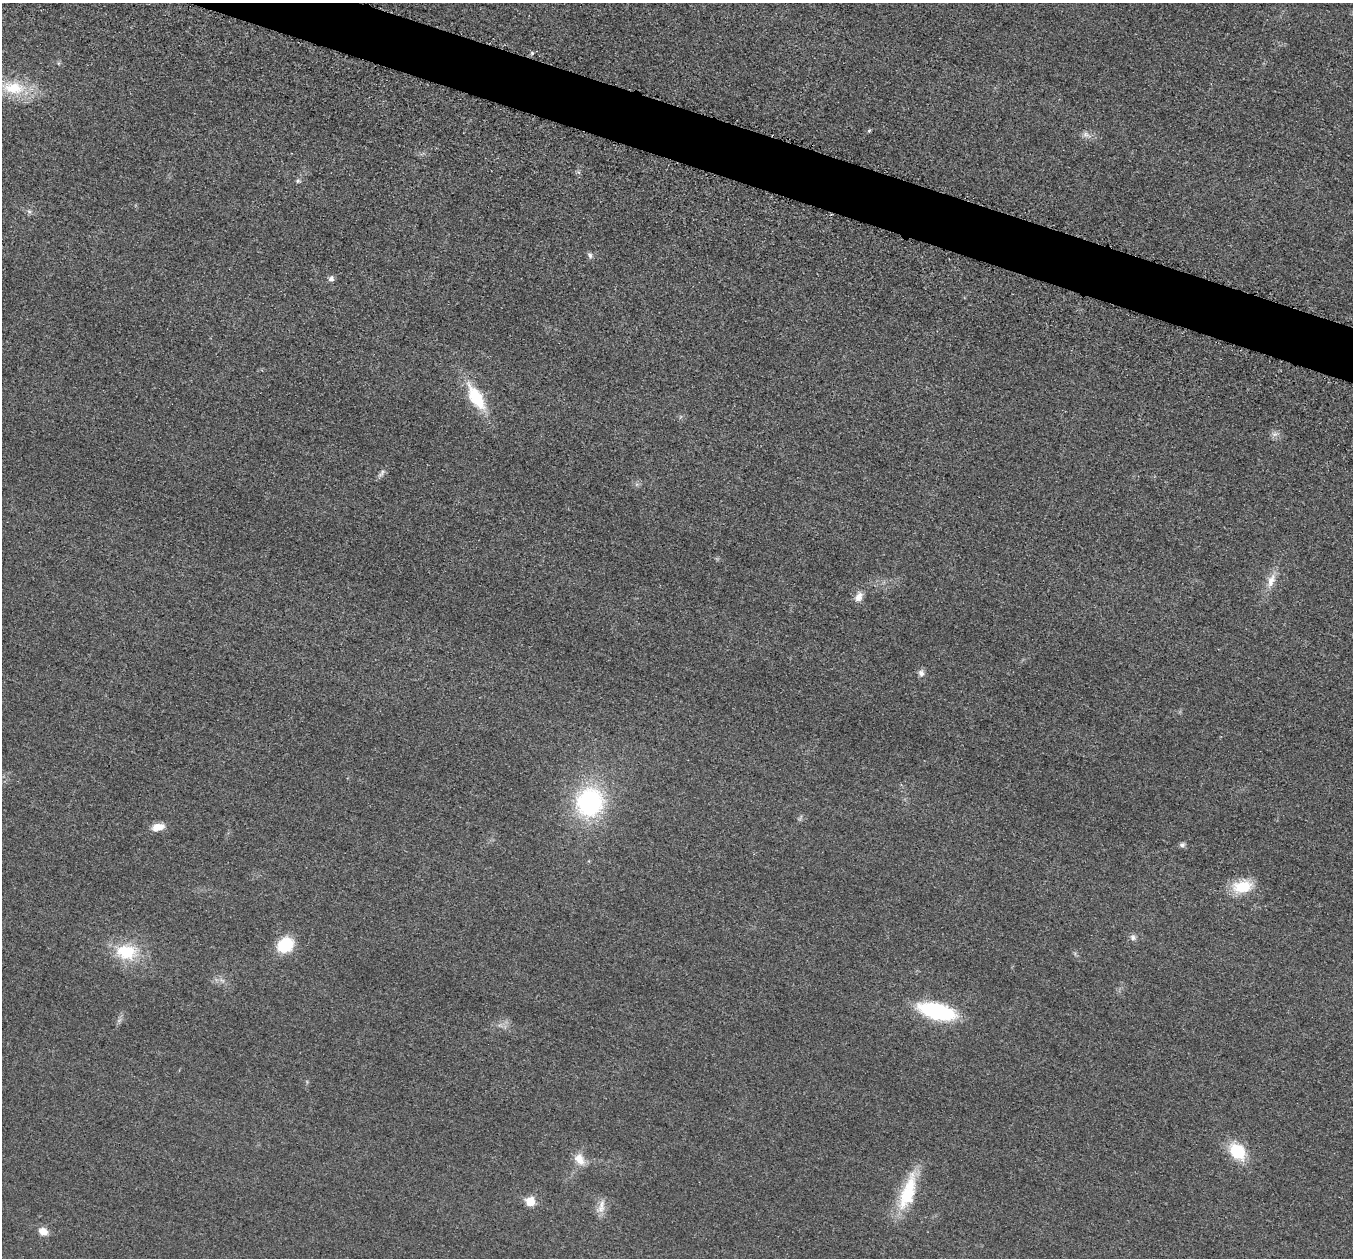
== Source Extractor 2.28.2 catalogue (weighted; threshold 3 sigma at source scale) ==
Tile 11 of 4 x 4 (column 3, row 3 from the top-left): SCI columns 2736-4086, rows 1455-2710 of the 5458 x 5502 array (HDU 1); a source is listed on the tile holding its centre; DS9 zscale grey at full resolution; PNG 1355 x 1260 px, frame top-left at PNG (2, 3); no overlay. Shown black and unused: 4% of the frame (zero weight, under 3 of 5 exposures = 4% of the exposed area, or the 3 px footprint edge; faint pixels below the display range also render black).
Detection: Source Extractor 2.28.2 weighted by HDU 2 'WHT'; one run over the whole footprint, this tile lists its part. Background 0.0195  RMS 0.0052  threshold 0.0233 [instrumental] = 3 sigma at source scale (4.5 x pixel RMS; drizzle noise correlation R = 1.50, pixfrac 1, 0.05/0.05 arcsec/px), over >= 5 px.
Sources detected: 27; all 27 listed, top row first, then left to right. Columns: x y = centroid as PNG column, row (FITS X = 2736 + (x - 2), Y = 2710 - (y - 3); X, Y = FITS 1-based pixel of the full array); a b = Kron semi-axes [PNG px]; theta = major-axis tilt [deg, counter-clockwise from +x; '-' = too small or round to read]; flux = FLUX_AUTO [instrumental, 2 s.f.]
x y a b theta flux
13 88 36 18 -5 22
869 131 5 4 - 0.66
1086 134 9 7 -1 2.1
298 181 6 5 - 1
29 211 6 6 - 1.1
590 256 9 5 -88 1.4
331 279 7 6 - 2
476 398 28 12 -60 24
1275 434 7 5 42 1.6
382 473 13 4 57 1.7
1271 580 21 10 70 6.2
859 597 12 8 62 3.8
921 673 8 8 - 2.2
590 802 33 30 65 66
158 827 12 7 10 7
1182 845 7 6 - 1.4
1242 887 24 15 11 15
1133 937 8 7 - 1.8
285 945 16 13 32 19
126 952 32 22 -7 22
937 1011 30 13 -15 62
1237 1151 18 14 -49 22
579 1159 16 11 -58 6.5
906 1195 44 19 71 26
530 1201 6 6 - 18
601 1205 15 8 82 4.4
43 1232 10 8 -27 4.9